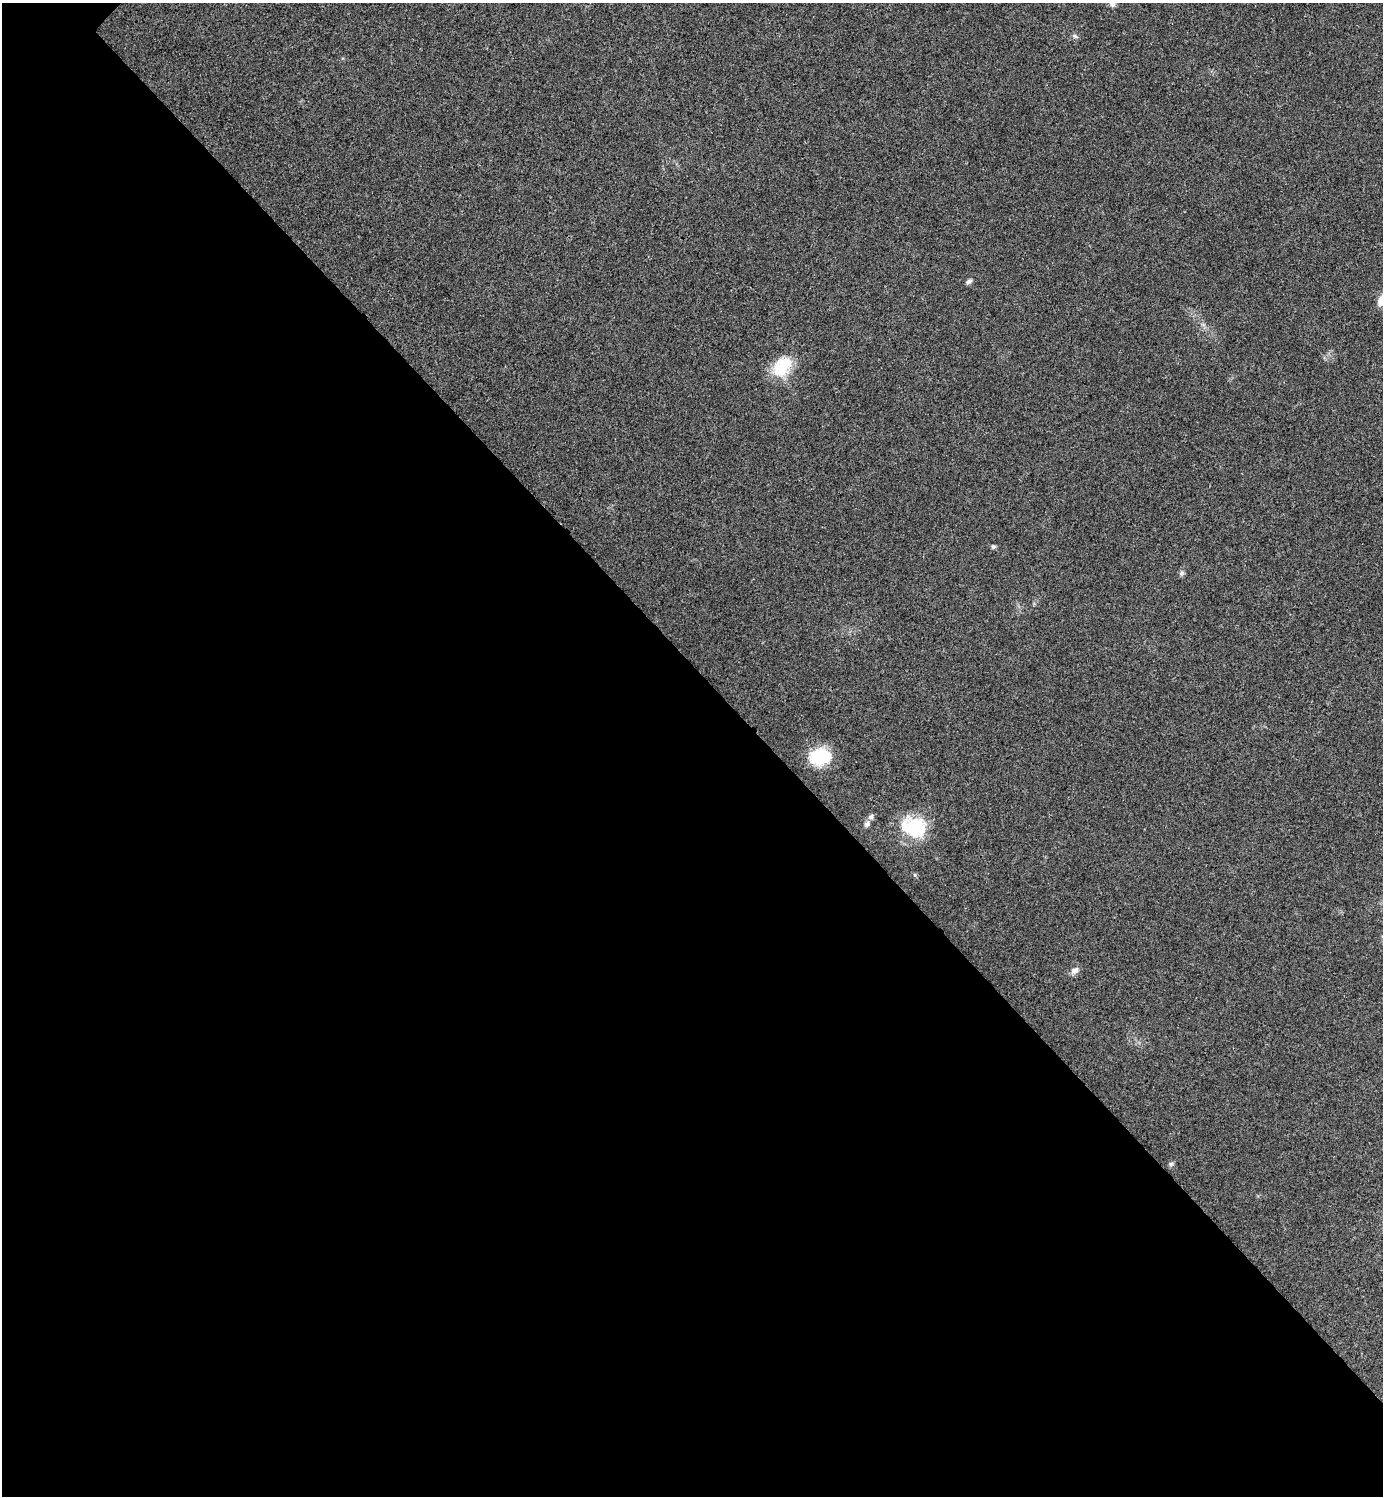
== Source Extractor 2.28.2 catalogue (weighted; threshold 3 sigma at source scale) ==
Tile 14 of 4 x 4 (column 2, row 4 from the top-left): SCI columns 1540-2920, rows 7-1500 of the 5984 x 5984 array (HDU 1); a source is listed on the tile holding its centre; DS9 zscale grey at full resolution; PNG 1385 x 1498 px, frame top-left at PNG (2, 3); no overlay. Shown black and unused: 56% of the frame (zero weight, under 3 of 4 exposures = <1% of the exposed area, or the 3 px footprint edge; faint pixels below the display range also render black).
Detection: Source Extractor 2.28.2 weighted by HDU 2 'WHT'; one run over the whole footprint, this tile lists its part. Background 0.0208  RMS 0.0056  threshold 0.0253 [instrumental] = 3 sigma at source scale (4.5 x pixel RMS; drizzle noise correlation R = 1.50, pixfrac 1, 0.05/0.05 arcsec/px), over >= 5 px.
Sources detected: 14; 1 inside a brighter object's white glare — not listed; the other 13 listed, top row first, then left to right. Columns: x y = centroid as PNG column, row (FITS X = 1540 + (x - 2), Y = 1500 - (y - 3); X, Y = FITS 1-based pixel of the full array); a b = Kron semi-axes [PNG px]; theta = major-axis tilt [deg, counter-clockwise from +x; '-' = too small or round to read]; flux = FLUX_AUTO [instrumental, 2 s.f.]
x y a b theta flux
1112 4 8 7 - 1.6
1075 36 7 5 -44 1.1
969 281 8 5 33 1.5
1381 301 13 8 75 4.7
782 366 26 18 51 19
993 546 6 5 - 1.1
1182 573 7 6 - 1.1
820 756 22 16 1 25
871 817 8 6 22 1.6
867 824 8 7 - 1.8
912 826 32 26 18 24
1075 970 12 8 29 2.5
1171 1164 7 5 45 1.1
Isophote crosses this tile's border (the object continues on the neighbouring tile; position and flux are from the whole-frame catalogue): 2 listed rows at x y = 1112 4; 1381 301